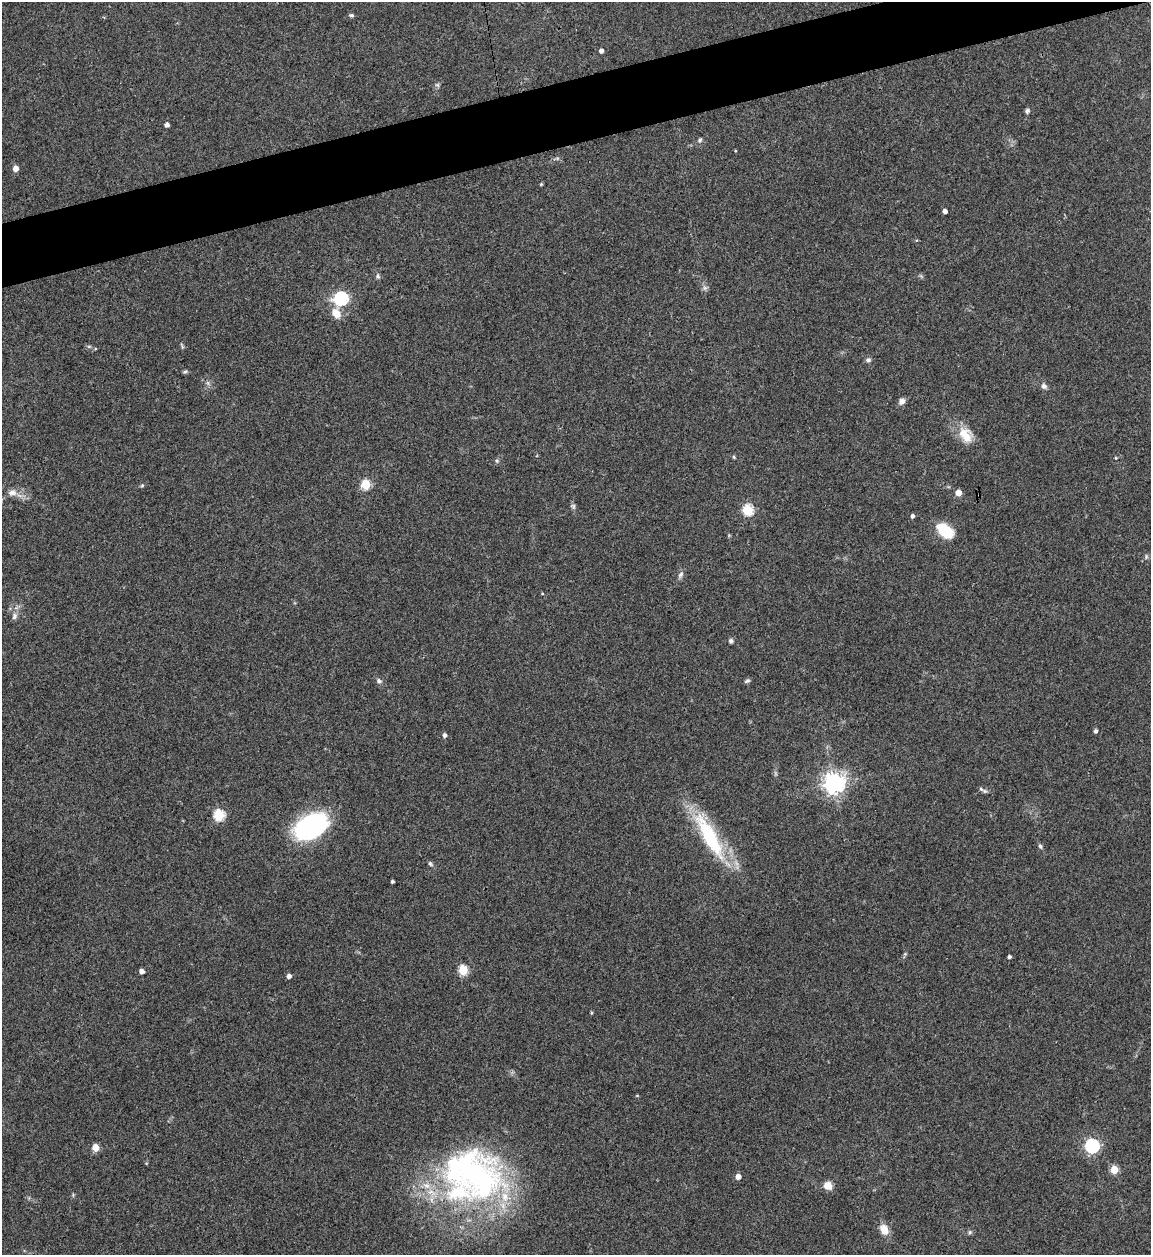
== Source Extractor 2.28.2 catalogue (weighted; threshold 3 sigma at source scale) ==
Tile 10 of 4 x 4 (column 2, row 3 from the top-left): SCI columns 1405-2553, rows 1253-2505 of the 4992 x 5013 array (HDU 1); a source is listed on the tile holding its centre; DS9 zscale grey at full resolution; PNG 1153 x 1257 px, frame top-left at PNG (2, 2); no overlay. Shown black and unused: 5% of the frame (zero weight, under 3 of 4 exposures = <1% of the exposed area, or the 3 px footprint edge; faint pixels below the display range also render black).
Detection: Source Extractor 2.28.2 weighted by HDU 2 'WHT'; one run over the whole footprint, this tile lists its part. Background 0.0521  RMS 0.0049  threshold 0.022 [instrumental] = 3 sigma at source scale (4.5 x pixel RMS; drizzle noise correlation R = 1.50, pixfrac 1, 0.05/0.05 arcsec/px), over >= 5 px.
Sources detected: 70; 3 too faint to see at this stretch — not listed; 3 inside a brighter listed object's ellipse — not listed separately; the other 64 listed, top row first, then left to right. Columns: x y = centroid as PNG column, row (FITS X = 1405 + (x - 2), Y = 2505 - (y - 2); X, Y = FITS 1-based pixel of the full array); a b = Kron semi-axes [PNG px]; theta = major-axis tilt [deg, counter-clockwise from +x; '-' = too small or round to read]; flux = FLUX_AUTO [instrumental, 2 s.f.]
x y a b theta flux
351 15 7 4 -9 0.87
601 51 4 4 - 2.1
437 85 7 5 -43 0.94
1027 111 6 6 - 1.1
167 125 4 4 - 2.1
700 140 8 5 54 1
15 168 5 5 - 3.7
541 184 4 3 - 0.56
945 211 4 4 - 2.4
378 276 7 6 - 1.1
705 288 7 6 - 1.3
341 298 7 6 - 97
336 313 12 9 -67 6.1
89 346 6 4 18 0.69
182 346 9 3 -67 0.73
868 360 7 6 - 1.2
185 372 7 4 30 0.78
1044 386 6 5 - 2
902 401 7 6 - 2.4
966 435 23 15 -51 9.7
734 457 5 4 - 0.58
1116 458 4 3 - 0.49
497 461 6 4 -46 0.75
365 484 5 5 - 29
142 485 5 5 - 0.65
12 492 12 9 8 3.5
958 493 5 4 - 6.7
573 506 8 6 -55 1.1
748 510 6 5 - 40
912 516 4 4 - 1.4
945 531 17 10 -40 20
1146 557 6 4 80 0.81
680 575 11 6 62 1.6
542 594 4 3 - 0.38
14 616 9 7 74 1.8
731 641 6 5 - 1.1
379 681 7 6 - 1.6
747 681 8 5 23 0.98
1095 731 4 4 - 1.1
445 735 5 4 - 1.6
834 783 7 7 - 350
981 789 11 4 -42 1
219 815 6 5 - 44
311 826 33 20 29 70
710 837 65 17 -60 42
1040 846 6 5 - 0.96
430 864 8 5 -45 0.96
392 882 3 3 - 0.96
905 954 5 5 - 0.66
1009 957 4 3 - 1.2
463 970 5 5 - 31
142 971 4 4 - 2.5
289 976 4 4 - 2.2
591 1013 4 4 - 0.52
637 1096 5 3 - 0.41
1092 1146 6 6 - 100
95 1148 5 5 - 11
146 1163 5 3 - 0.39
1114 1170 5 5 - 16
472 1174 82 58 -24 160
738 1177 5 4 - 3.7
827 1186 8 7 - 5.5
884 1230 11 8 -62 6.4
970 1232 6 5 - 0.87
Isophote crosses this tile's border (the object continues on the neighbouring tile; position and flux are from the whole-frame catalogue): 1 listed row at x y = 472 1174